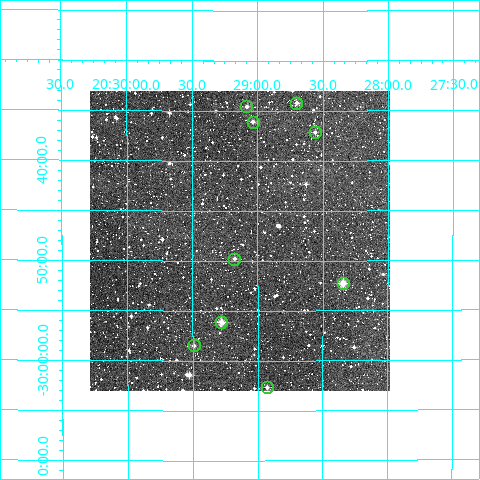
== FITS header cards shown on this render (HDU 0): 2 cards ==
NAXIS1  =                  300
NAXIS2  =                  300

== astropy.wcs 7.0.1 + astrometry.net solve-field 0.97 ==
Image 300 x 300 px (HDU 0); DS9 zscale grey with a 90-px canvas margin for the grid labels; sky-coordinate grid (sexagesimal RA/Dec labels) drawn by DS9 from the SOLVED WCS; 9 Tycho-2 reference stars matched to detected sources circled (green)
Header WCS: RA---TAN/DEC--TAN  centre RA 20:29:08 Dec -29:48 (307.28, -29.80 deg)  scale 6 arcsec/px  FOV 30.0' x 30.0'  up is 0 deg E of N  parity normal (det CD < 0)
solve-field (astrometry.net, Tycho-2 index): VERIFIED the header's WCS against the Tycho-2 star catalogue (verified at 2 index scales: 9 matches each, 0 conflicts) and refined it, rather than solving blind
Solved WCS: RA---TAN-SIP/DEC--TAN-SIP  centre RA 20:29:08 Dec -29:48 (307.28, -29.80 deg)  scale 5.99 arcsec/px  FOV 29.9' x 30.0'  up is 0 deg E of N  parity normal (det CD < 0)
The solver's refit moves the header's centre by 1.5 arcsec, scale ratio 0.9981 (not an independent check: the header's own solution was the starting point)
Tycho-2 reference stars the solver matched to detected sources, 9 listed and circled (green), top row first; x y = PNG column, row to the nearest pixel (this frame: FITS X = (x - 90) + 1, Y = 300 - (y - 91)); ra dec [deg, ICRS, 3 dp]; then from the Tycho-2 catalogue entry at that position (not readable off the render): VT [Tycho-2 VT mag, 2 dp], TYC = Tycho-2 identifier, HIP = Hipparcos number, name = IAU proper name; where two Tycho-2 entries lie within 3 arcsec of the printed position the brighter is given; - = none
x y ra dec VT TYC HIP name
296 103 307.175 -29.570 11.28 6919-214-1 - -
246 106 307.271 -29.576 11.14 6919-168-1 - -
253 122 307.259 -29.601 10.89 6919-1334-1 - -
315 132 307.140 -29.619 11.30 6919-734-1 - -
234 259 307.294 -29.830 11.87 6919-602-1 - -
343 283 307.086 -29.871 9.96 6919-1100-1 - -
221 322 307.319 -29.935 10.18 6919-1226-1 - -
194 345 307.373 -29.975 11.56 6919-1052-1 - -
267 387 307.232 -30.045 11.12 7455-992-1 - -